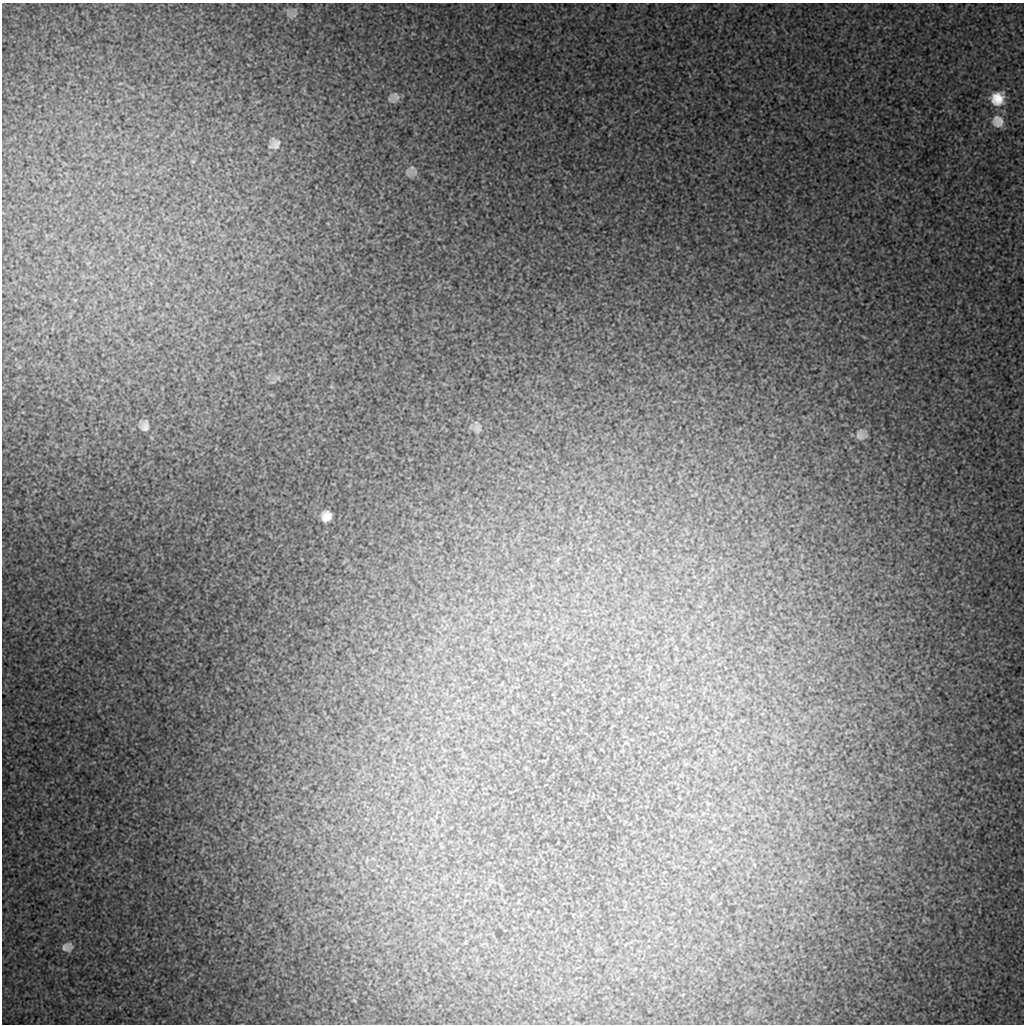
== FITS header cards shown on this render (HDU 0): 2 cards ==
NAXIS1  =                 1022 / length of data axis 1
NAXIS2  =                 1022 / length of data axis 2

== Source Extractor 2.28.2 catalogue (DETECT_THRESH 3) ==
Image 1022 x 1022 px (HDU 0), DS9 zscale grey, 1 PNG px = 1 image px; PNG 1026 x 1026 px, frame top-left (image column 1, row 1022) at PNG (2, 3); no overlay
Background 162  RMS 3.8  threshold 11.5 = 3 sigma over >= 5 px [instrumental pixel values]
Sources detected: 10; all 10 listed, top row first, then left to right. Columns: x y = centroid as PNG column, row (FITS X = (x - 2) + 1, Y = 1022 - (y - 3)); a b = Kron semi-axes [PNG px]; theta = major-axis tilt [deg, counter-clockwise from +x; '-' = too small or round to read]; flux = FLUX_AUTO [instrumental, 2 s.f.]
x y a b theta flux
395 97 11 9 56 1700
997 99 15 14 - 4400
998 121 14 13 - 2600
274 144 14 14 - 2200
412 168 14 7 46 1200
144 426 16 14 -81 2300
478 428 11 9 -70 1200
861 435 14 13 - 1900
326 516 14 13 - 2600
67 947 12 9 13 1500